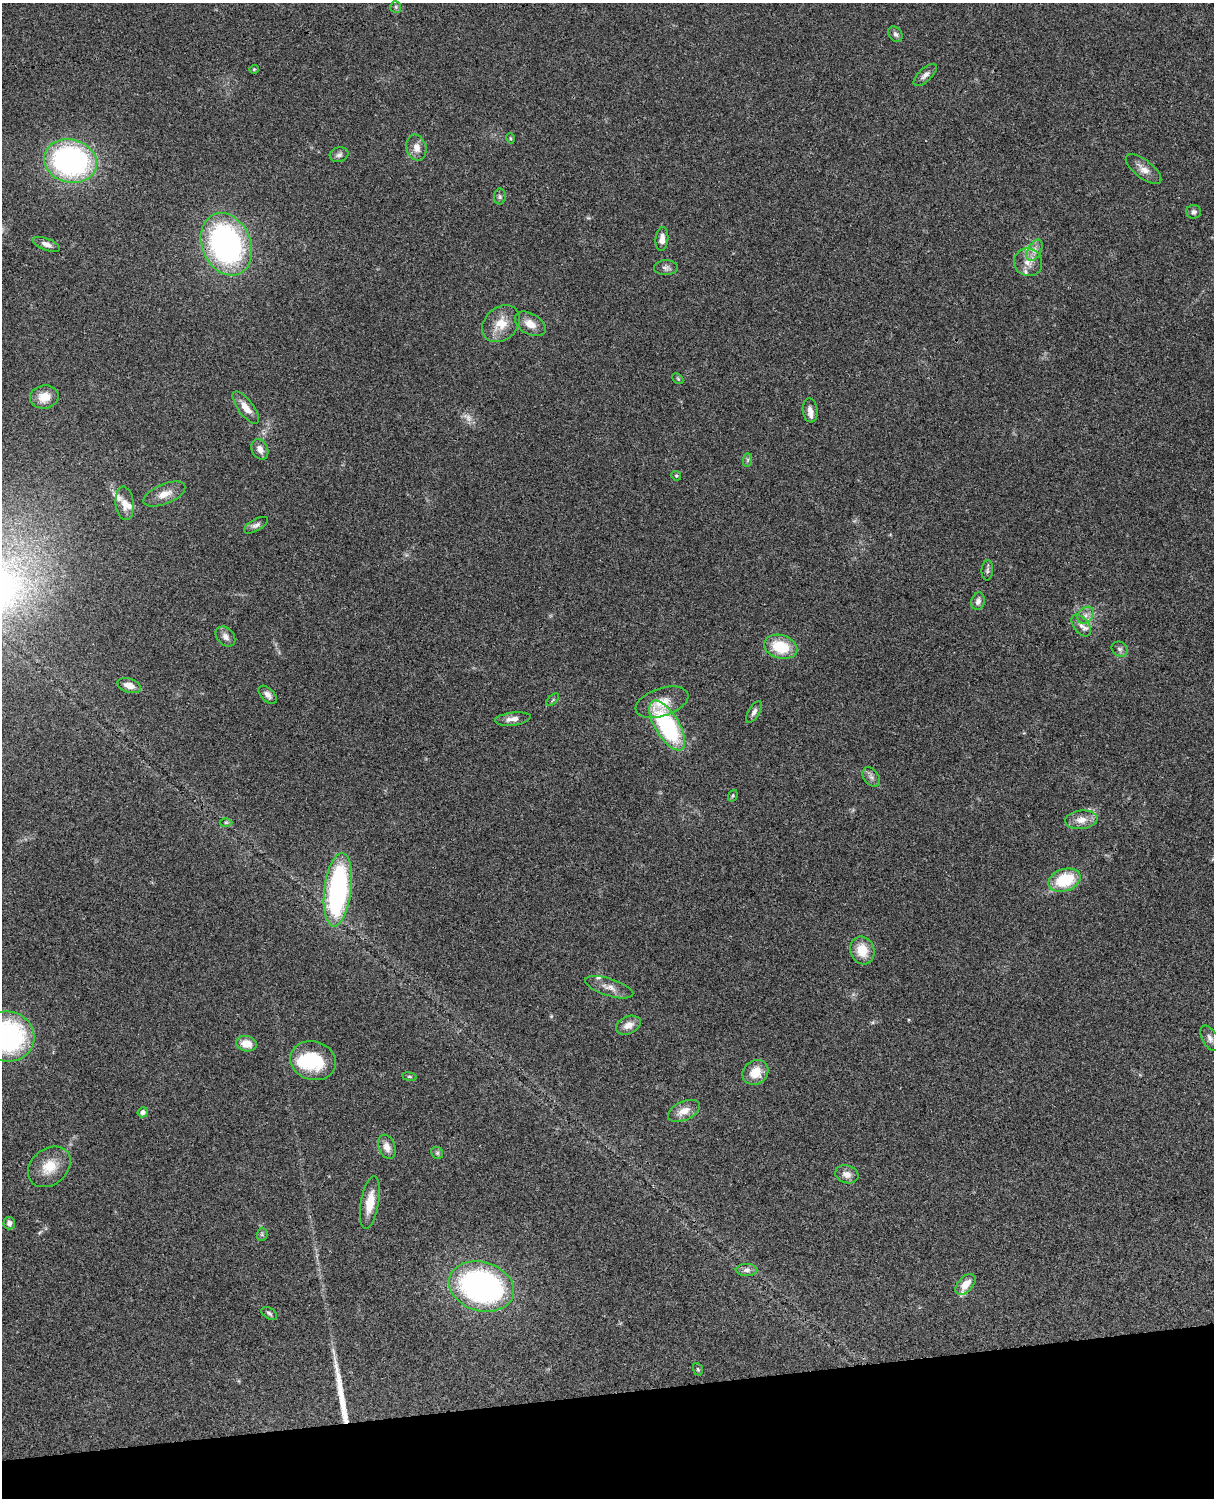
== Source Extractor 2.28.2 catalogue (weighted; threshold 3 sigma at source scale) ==
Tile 10 of 4 x 3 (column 2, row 3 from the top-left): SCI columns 1333-2544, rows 277-1772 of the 5087 x 4925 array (HDU 1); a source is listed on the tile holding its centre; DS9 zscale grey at full resolution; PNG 1216 x 1500 px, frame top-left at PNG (2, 3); each listed source drawn as its Kron ellipse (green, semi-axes under 4 px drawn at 4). Shown black and unused: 7% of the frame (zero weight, under 3 of 4 exposures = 6% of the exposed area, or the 3 px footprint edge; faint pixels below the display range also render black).
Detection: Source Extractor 2.28.2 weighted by HDU 2 'WHT'; one run over the whole footprint, this tile lists its part. Background 0.0916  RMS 0.0062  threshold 0.0281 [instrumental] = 3 sigma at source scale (4.5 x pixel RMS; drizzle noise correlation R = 1.50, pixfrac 1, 0.05/0.05 arcsec/px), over >= 5 px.
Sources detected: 82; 1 too faint to see at this stretch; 1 inside a brighter object's white glare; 1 long thin detection or spike segment (spike, bleed or trail) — neither listed nor drawn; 7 inside a brighter listed object's ellipse — not listed separately; the other 72 listed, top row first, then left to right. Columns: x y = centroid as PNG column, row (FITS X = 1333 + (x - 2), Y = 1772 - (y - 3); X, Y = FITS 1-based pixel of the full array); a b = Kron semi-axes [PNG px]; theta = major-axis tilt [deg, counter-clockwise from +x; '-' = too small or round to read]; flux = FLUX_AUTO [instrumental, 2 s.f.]
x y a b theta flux
396 7 6 5 - 1
895 34 8 6 -55 1.6
254 69 4 4 - 0.66
925 75 15 6 43 3
510 138 5 3 - 0.68
416 148 13 10 -74 5.1
339 155 9 7 15 2.1
70 161 27 21 -14 150
1143 169 21 9 -38 5.7
500 197 8 6 -89 1.4
1193 212 7 6 - 2.2
662 239 12 6 85 4.2
46 244 14 5 -21 3.2
226 244 32 24 -67 140
1035 250 11 6 62 3.6
1028 262 14 13 - 7
666 268 12 7 2 2.4
501 324 21 16 41 12
530 324 17 10 -30 6.8
678 379 6 4 -44 0.78
44 397 14 11 10 9.1
246 408 19 7 -52 6.4
810 410 12 7 -84 3.4
260 449 11 8 -64 4.3
748 460 7 4 89 1.1
676 476 5 4 - 0.8
164 494 22 10 22 7.4
125 503 17 9 -84 5.8
256 525 13 6 29 2.2
987 570 10 5 86 1.7
978 601 9 6 77 2.7
1086 615 9 7 50 3.1
1081 625 12 7 -52 3.5
225 637 11 8 -46 3.4
781 647 17 11 -16 22
1120 649 8 7 - 1.9
129 685 12 7 -18 5.4
268 695 11 6 -44 3.1
553 700 8 3 46 0.76
662 702 27 14 18 11
754 712 12 5 59 2.3
513 719 18 6 7 4.6
667 726 28 12 -59 74
871 777 11 7 -53 2.6
733 796 6 4 70 0.84
1081 820 16 9 6 6.8
226 822 6 4 0 0.97
1064 880 16 11 18 29
338 890 37 13 83 120
862 950 14 12 -70 12
609 987 25 8 -18 6
628 1025 13 8 23 5.6
7 1036 27 25 -11 110
1210 1038 14 7 -60 2.8
246 1044 10 7 -12 8.2
313 1061 23 19 -15 30
755 1072 13 11 38 11
409 1077 7 3 -8 0.79
684 1111 17 9 25 6.9
143 1112 5 5 - 2.4
387 1147 12 8 -68 4.8
437 1153 6 5 - 1.1
49 1167 23 18 40 14
847 1174 12 9 -16 4.3
370 1202 26 9 80 11
9 1223 6 6 - 2.6
262 1234 7 5 89 1
747 1270 11 6 0 2.6
965 1284 12 7 48 7.6
481 1286 33 24 -16 160
269 1313 8 5 -34 1.5
698 1369 6 4 -68 0.84
Isophote crosses this tile's border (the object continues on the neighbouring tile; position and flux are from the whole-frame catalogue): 1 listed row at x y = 7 1036